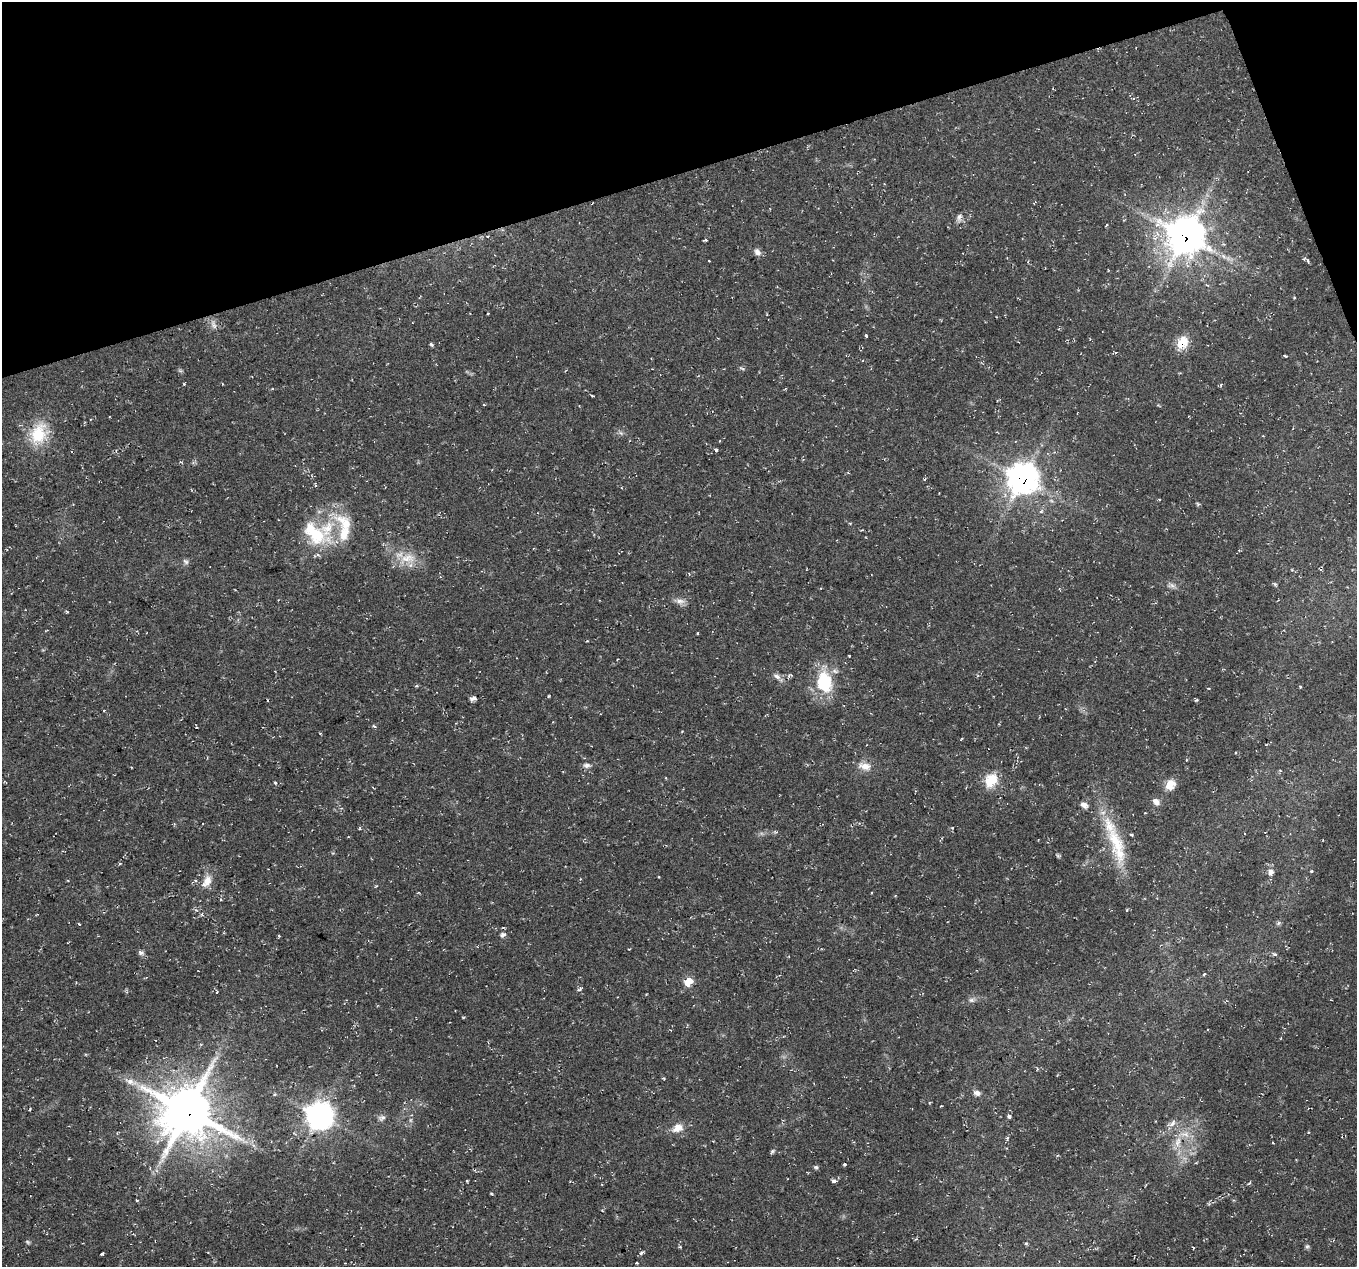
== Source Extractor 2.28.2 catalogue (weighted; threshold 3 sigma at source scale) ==
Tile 3 of 4 x 4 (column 3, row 1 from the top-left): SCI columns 2709-4063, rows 3863-5127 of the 5424 x 5249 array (HDU 1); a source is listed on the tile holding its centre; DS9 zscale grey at full resolution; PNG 1359 x 1269 px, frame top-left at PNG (2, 2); no overlay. Shown black and unused: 15% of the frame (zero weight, under 2 of 3 exposures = <1% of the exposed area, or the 3 px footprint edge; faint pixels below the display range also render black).
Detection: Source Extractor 2.28.2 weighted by HDU 2 'WHT'; one run over the whole footprint, this tile lists its part. Background 0.0355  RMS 0.004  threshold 0.0181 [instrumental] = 3 sigma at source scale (4.5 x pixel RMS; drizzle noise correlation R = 1.50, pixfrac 1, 0.0396/0.0396 arcsec/px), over >= 5 px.
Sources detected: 107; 1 too faint to see at this stretch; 1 inside a brighter object's white glare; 4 cosmic-ray / hot-pixel residue — not listed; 4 inside a brighter listed object's ellipse — not listed separately; the other 97 listed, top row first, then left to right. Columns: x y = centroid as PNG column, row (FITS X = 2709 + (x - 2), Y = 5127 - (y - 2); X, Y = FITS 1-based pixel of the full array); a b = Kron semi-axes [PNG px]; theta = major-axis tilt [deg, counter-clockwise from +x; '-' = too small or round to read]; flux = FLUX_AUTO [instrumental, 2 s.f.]
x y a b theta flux
1035 202 4 2 - 0.39
959 218 11 6 82 1.5
487 236 4 2 - 0.31
1185 236 16 15 - 520
705 240 4 2 - 0.52
757 252 11 8 -52 1.9
709 261 3 2 - 0.23
1308 261 6 3 -71 0.68
1294 298 3 3 - 0.43
213 324 14 7 -67 2.1
866 336 3 3 - 1.7
1182 343 10 7 53 12
431 344 5 4 - 0.77
1285 356 4 2 - 0.5
742 368 9 3 -27 0.6
1221 385 5 4 - 0.56
272 389 4 3 - 0.37
592 396 4 3 - 0.35
484 405 4 3 - 0.35
39 433 30 21 67 15
621 433 7 5 -45 0.84
924 479 4 4 - 0.49
1023 479 14 12 60 300
1198 504 6 4 -43 0.57
327 528 48 23 85 20
408 558 26 14 11 8.3
186 562 9 6 -44 0.99
1275 584 6 4 -44 0.56
1172 586 12 6 -16 1.6
680 601 14 7 -9 2.2
697 633 3 2 - 0.35
849 656 3 3 - 0.69
617 659 3 2 - 0.36
777 676 11 7 -27 1.8
789 676 8 3 32 0.69
824 682 26 18 -82 20
416 686 4 3 - 0.65
1300 687 3 3 - 0.47
473 698 7 5 13 1.3
1196 700 4 3 - 0.51
374 726 3 3 - 0.93
1186 760 3 3 - 0.4
586 765 10 6 -5 1.4
865 766 18 10 -10 4.1
990 780 9 7 58 18
275 783 4 4 - 0.51
1170 785 8 7 - 8.8
1156 802 9 7 -39 2.3
1084 805 10 7 -31 2
952 828 4 2 - 0.36
1116 842 49 19 -69 22
1058 856 6 4 -17 0.55
120 864 4 3 - 0.49
1311 871 3 3 - 0.46
1270 872 7 6 - 2
659 877 3 2 - 0.31
196 881 4 3 - 0.52
207 881 17 10 70 4.6
1278 923 7 5 61 0.74
79 924 4 3 - 0.41
503 928 5 3 - 0.34
503 935 7 5 18 1.3
141 952 7 5 -23 1.2
1275 954 5 4 - 0.86
1204 974 4 3 - 0.61
688 982 7 6 - 7.8
579 990 7 3 27 0.72
217 992 3 2 - 0.87
971 1000 9 6 0 1.3
131 1082 19 8 -18 4.1
354 1086 4 2 - 0.4
977 1093 9 7 -12 1.8
274 1094 5 4 - 0.54
30 1109 4 2 - 0.34
188 1111 18 18 - 1500
320 1116 12 10 65 260
1009 1116 4 3 - 1.4
382 1118 11 7 28 1.4
1172 1124 11 5 35 1.9
678 1128 15 11 31 4.2
1008 1138 6 3 81 0.66
1178 1142 16 8 75 4.3
772 1151 6 4 46 0.67
845 1164 3 3 - 0.67
816 1167 6 5 - 0.72
467 1181 3 2 - 0.45
834 1181 5 5 - 1.1
1249 1183 6 3 37 0.5
491 1193 4 3 - 0.49
137 1200 3 3 - 0.6
916 1239 4 3 - 0.68
28 1242 6 5 - 0.61
1026 1244 4 4 - 0.58
1307 1246 6 5 - 0.76
1194 1248 3 2 - 0.54
102 1253 4 3 - 3.7
641 1253 5 4 - 0.88
Overlapping masked pixels (flux is a lower limit): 4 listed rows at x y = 1185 236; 1182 343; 1023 479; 188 1111
Unlisted compact peaks at least as high as the median listed source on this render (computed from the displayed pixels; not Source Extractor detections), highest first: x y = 716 450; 549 696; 184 384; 67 612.